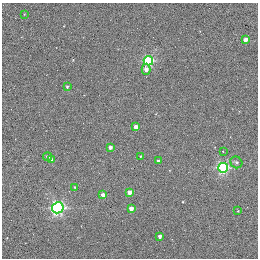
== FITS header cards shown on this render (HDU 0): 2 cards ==
NAXIS1  =                  256 / STANDARD FITS FORMAT
NAXIS2  =                  256 / STANDARD FITS FORMAT

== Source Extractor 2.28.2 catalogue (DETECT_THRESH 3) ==
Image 256 x 256 px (HDU 0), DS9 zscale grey, 1 PNG px = 1 image px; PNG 260 x 260 px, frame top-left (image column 1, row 256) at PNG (2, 3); each listed source drawn as its Kron ellipse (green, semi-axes under 4 px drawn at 4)
Background 0.297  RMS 4.9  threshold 14.7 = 3 sigma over >= 5 px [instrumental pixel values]
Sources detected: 21; all 21 listed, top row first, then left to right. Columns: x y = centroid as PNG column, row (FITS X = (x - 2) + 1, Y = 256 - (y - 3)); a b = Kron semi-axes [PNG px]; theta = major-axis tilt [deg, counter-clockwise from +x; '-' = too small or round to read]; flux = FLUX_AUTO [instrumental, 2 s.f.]
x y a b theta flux
24 14 3 2 - 190
245 40 3 3 - 2100
148 61 5 5 - 30000
146 69 5 4 - 1700
67 87 4 3 - 450
136 127 4 3 - 2800
110 147 3 3 - 1300
223 151 2 2 - 3300
140 156 3 2 - 350
48 157 4 4 - 1100
52 160 4 3 - 1300
158 161 3 3 - 800
236 162 6 5 - 710
223 168 5 5 - 38000
75 187 4 3 - 300
129 192 4 4 - 2600
103 195 4 3 - 2600
58 208 6 5 - 61000
131 208 4 3 - 2500
238 211 2 2 - 230
159 236 3 3 - 1100

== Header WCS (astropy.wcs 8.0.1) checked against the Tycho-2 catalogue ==
Header WCS as astropy/WCSLIB reads it (applying the file's SIP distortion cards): RA---TAN-SIP/DEC--TAN-SIP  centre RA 20:00:38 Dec +22:42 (300.16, +22.70 deg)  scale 1.22 arcsec/px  FOV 5.2' x 5.2'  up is +79 deg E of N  parity normal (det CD < 0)
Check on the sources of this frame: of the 21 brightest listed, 3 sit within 1.5 arcsec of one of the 5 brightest Tycho-2 stars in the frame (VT <= 11.35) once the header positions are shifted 0.50 arcsec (0.39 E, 0.32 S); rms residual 0.26 arcsec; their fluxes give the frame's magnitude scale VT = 19.62 - 2.5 log10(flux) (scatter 0.17 mag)
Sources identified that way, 3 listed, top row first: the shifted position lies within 1.5 arcsec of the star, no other Tycho-2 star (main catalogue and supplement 1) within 3.0 arcsec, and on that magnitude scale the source's flux lands within +1.5 / -3 mag of the star's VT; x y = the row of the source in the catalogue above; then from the Tycho-2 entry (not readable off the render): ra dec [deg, ICRS J2000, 3 dp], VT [Tycho-2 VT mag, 2 dp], TYC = Tycho-2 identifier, HIP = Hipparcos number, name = IAU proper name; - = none
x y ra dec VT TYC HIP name
136 127 300.159 +22.702 11.00 2141-1346-1 - -
75 187 300.142 +22.678 11.35 2141-1182-1 - -
103 195 300.137 +22.687 11.25 2141-1124-1 - -